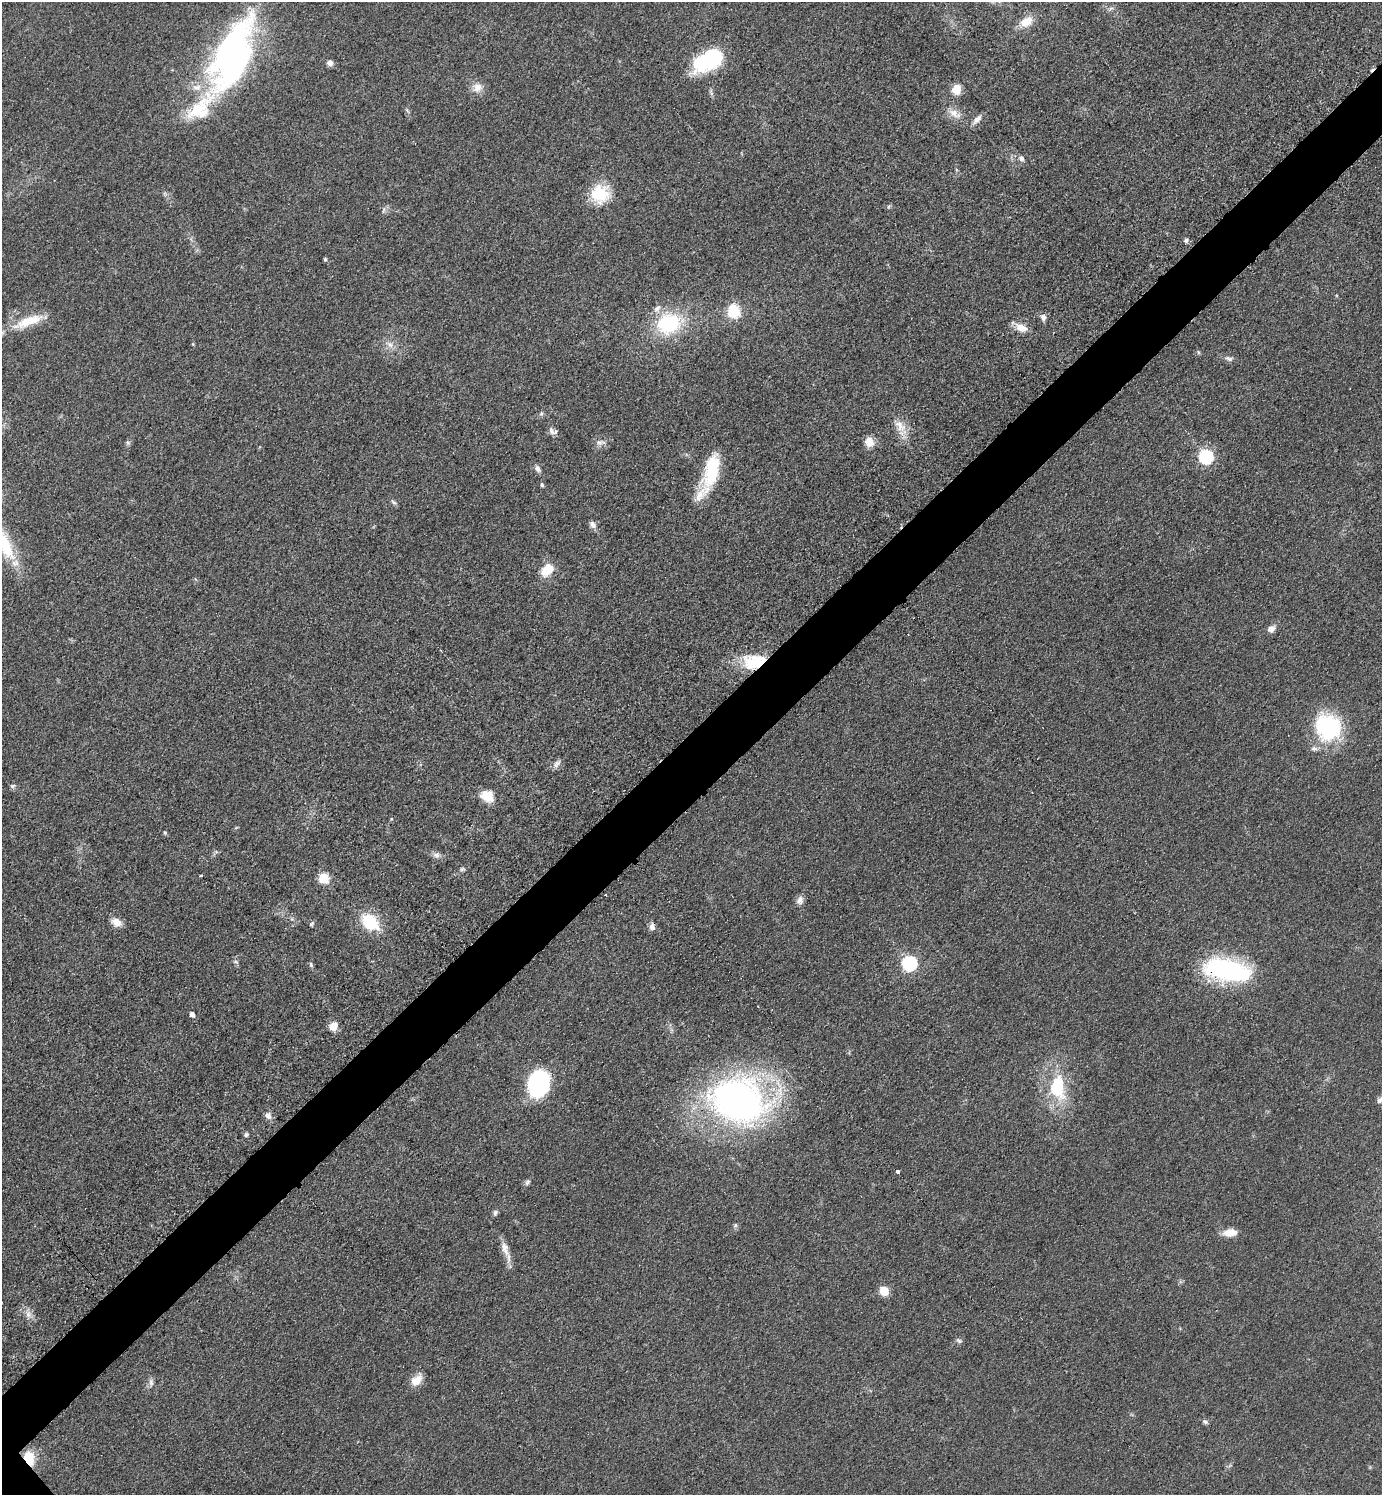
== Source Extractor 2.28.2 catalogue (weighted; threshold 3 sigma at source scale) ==
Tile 10 of 4 x 4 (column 2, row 3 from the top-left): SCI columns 1587-2966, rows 1506-2998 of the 6030 x 6036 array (HDU 1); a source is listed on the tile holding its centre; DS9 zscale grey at full resolution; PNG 1384 x 1497 px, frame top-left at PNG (2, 2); no overlay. Shown black and unused: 5% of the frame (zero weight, under 3 of 5 exposures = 3% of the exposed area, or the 3 px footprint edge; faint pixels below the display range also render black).
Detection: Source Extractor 2.28.2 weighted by HDU 2 'WHT'; one run over the whole footprint, this tile lists its part. Background 0.0488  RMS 0.0059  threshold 0.0263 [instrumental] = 3 sigma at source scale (4.5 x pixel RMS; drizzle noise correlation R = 1.50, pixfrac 1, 0.05/0.05 arcsec/px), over >= 5 px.
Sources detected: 86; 1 inside a brighter object's white glare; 2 cosmic-ray / hot-pixel residue — not listed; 6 inside a brighter listed object's ellipse — not listed separately; the other 77 listed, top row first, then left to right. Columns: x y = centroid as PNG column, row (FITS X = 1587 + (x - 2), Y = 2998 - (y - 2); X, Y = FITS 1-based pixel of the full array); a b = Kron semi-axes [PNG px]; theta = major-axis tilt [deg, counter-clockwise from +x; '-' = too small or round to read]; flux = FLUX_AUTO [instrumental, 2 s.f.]
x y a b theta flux
1111 8 7 4 19 1.2
1026 22 16 11 29 9.4
233 58 63 41 70 170
707 60 31 16 27 56
330 63 8 7 - 2.3
477 87 14 13 - 5.4
956 89 10 8 67 8.4
407 110 6 4 -56 0.85
954 114 19 9 -31 5.7
977 119 15 7 44 3.2
1021 158 8 6 -46 1.9
600 194 22 21 - 22
1186 240 6 6 - 1.4
325 259 4 4 - 0.77
733 311 15 13 -77 16
1043 317 8 7 - 2.4
28 321 42 11 20 16
668 323 25 20 20 44
1021 328 15 10 -24 6.5
390 344 11 6 -45 3.1
1198 352 6 4 -72 0.7
1229 359 12 6 -21 2.1
541 414 6 4 43 1
900 426 23 12 -51 8.1
551 431 11 6 -72 2
600 442 13 7 4 3
869 442 12 10 -65 5.9
1206 457 7 6 - 91
537 468 9 6 -64 2.1
712 473 25 20 78 24
542 485 6 4 -74 0.96
394 502 8 4 -34 1.2
592 524 9 7 -54 2.7
5 545 38 13 -67 29
547 570 14 10 46 12
1271 629 8 7 - 3.8
754 662 28 18 7 25
1328 727 33 29 -59 49
557 764 13 6 56 2.4
13 786 6 4 3 0.99
487 796 14 11 -28 11
391 819 4 3 - 0.59
437 855 9 8 - 2.3
462 869 6 5 - 1
200 875 3 3 - 2.1
324 878 6 5 - 30
606 895 2 2 - 0.52
800 900 11 8 64 2.9
116 922 14 10 -31 4.7
370 922 15 10 -41 30
311 924 7 5 29 0.94
652 927 9 7 -89 2.5
236 962 6 4 -19 0.86
909 963 7 7 - 110
311 964 7 4 -65 1.1
1228 970 43 19 -11 98
192 1014 5 4 - 2.8
333 1026 10 9 - 5.1
538 1084 18 14 75 86
1057 1087 27 16 -85 33
1380 1100 10 5 46 1.7
738 1101 56 43 -21 250
268 1115 9 7 -54 3.1
246 1135 6 5 - 1.1
898 1172 3 3 - 3.3
527 1182 9 5 46 1.5
495 1213 8 5 88 1.4
735 1225 7 5 70 1.2
1230 1233 15 8 6 7.9
504 1247 11 10 - 4.2
884 1291 6 5 - 18
28 1314 8 7 - 2.7
959 1341 9 5 -40 1.3
416 1380 16 10 50 7.2
151 1383 10 6 -82 2.1
1205 1422 7 5 -27 1.3
29 1459 14 10 -75 14
Overlapping masked pixels (flux is a lower limit): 3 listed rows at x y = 754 662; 1228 970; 29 1459
Isophote crosses this tile's border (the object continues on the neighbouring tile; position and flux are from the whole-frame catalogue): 2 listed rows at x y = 5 545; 1380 1100